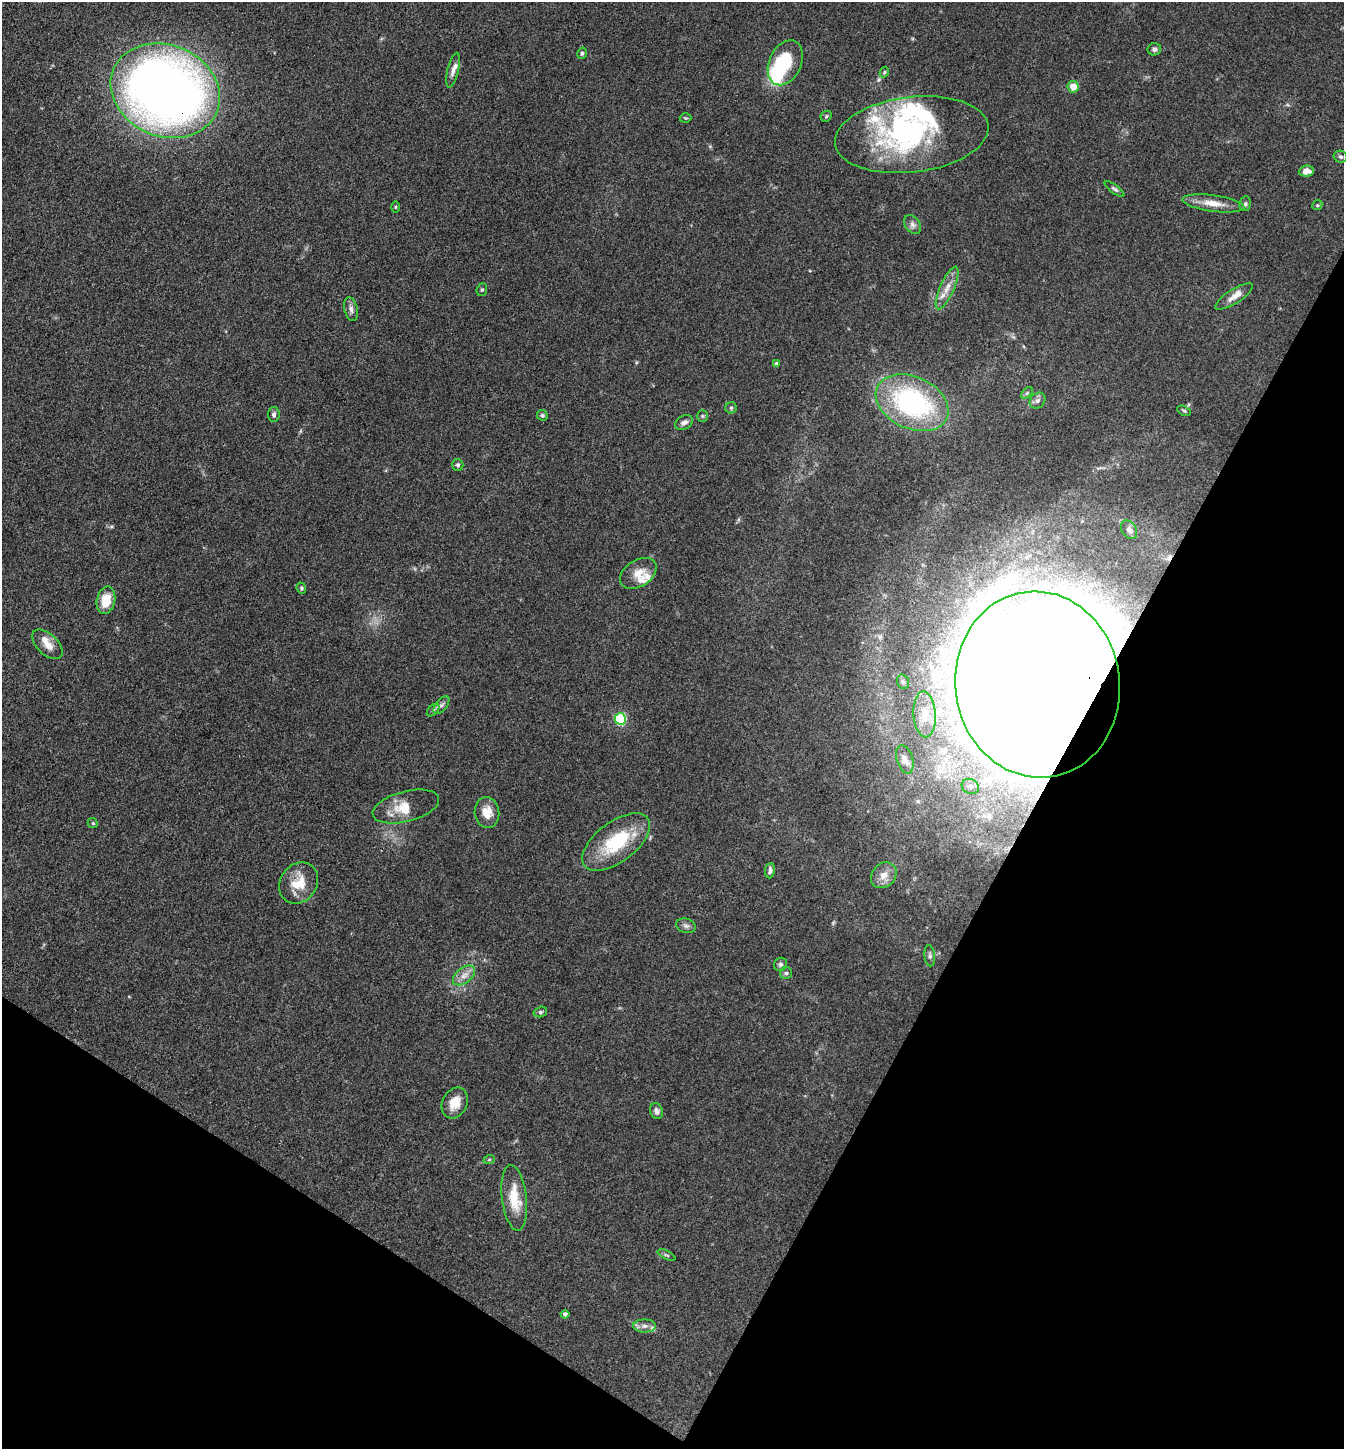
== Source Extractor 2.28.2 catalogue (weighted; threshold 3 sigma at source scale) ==
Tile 15 of 4 x 4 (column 3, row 4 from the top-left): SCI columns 2971-4312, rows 3-1449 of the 5802 x 5793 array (HDU 1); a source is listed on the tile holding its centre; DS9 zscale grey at full resolution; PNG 1346 x 1451 px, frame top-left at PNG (2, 2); each listed source drawn as its Kron ellipse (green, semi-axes under 4 px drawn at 4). Shown black and unused: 29% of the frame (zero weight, under 3 of 4 exposures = <1% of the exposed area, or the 3 px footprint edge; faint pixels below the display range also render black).
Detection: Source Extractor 2.28.2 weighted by HDU 2 'WHT'; one run over the whole footprint, this tile lists its part. Background 0.103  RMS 0.0062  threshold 0.0277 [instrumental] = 3 sigma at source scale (4.5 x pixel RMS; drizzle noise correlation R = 1.50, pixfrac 1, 0.05/0.05 arcsec/px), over >= 5 px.
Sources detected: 79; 4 inside a brighter object's white glare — neither listed nor drawn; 9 inside a brighter listed object's ellipse — not listed separately; the other 66 listed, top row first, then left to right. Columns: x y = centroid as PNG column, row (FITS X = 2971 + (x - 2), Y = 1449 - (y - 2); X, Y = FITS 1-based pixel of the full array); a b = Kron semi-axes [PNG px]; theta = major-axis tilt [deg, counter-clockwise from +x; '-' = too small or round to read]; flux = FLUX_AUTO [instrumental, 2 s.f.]
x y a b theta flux
1154 49 7 6 - 2
582 53 6 4 74 1.1
785 63 23 16 65 34
453 70 18 5 77 3.4
884 72 6 4 61 0.82
1073 87 6 5 - 7.6
165 91 56 45 -23 610
826 116 6 5 - 0.89
685 118 6 4 -1 0.8
912 135 77 37 7 130
1340 157 7 6 - 1.3
1306 171 7 5 5 4.3
1115 189 12 4 -35 1.4
1213 203 31 8 -8 9
1245 204 7 5 80 1.4
1317 205 5 4 - 0.82
395 207 5 3 - 0.66
913 225 10 7 -56 2.5
947 288 23 7 66 6.8
482 290 6 5 - 0.96
1234 296 22 7 33 5.4
351 309 12 6 -77 2.5
777 364 4 4 - 2.3
1027 393 7 4 45 1.1
1037 401 9 7 44 2.3
912 403 38 26 -24 100
731 408 5 5 - 1.1
1184 411 7 4 -29 0.99
274 415 7 6 - 1.5
542 415 6 5 - 1.1
702 416 5 5 - 0.87
684 422 9 6 27 2.9
458 465 6 5 - 1.3
1129 530 10 7 -56 2.5
638 573 20 13 33 8.6
301 588 6 4 -69 1.1
106 600 14 9 77 12
47 644 18 10 -43 6.8
903 682 7 5 -72 1.3
1038 684 93 82 -82 3800
441 705 10 5 50 1.9
433 710 7 4 45 1.2
925 714 23 11 -87 9.8
620 719 5 5 - 63
905 759 15 8 -73 3.3
970 786 9 7 -27 2.6
406 806 34 15 15 12
487 812 15 12 -83 8.1
93 823 5 4 - 0.77
616 842 40 20 37 39
770 871 8 5 83 2
884 875 14 11 46 6.4
299 883 22 18 53 15
686 926 10 7 -17 2.2
930 956 10 5 -84 1.7
780 964 7 6 - 1.6
786 973 6 6 - 1.3
464 975 13 7 38 4.6
540 1012 7 5 15 1.1
455 1103 16 12 64 9.4
656 1111 8 6 -69 2.6
489 1160 6 3 19 0.69
514 1198 33 12 -83 18
667 1255 9 4 -26 1.2
565 1314 4 4 - 1.8
644 1326 11 6 0 3.2
Overlapping masked pixels (flux is a lower limit): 2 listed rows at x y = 165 91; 1038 684